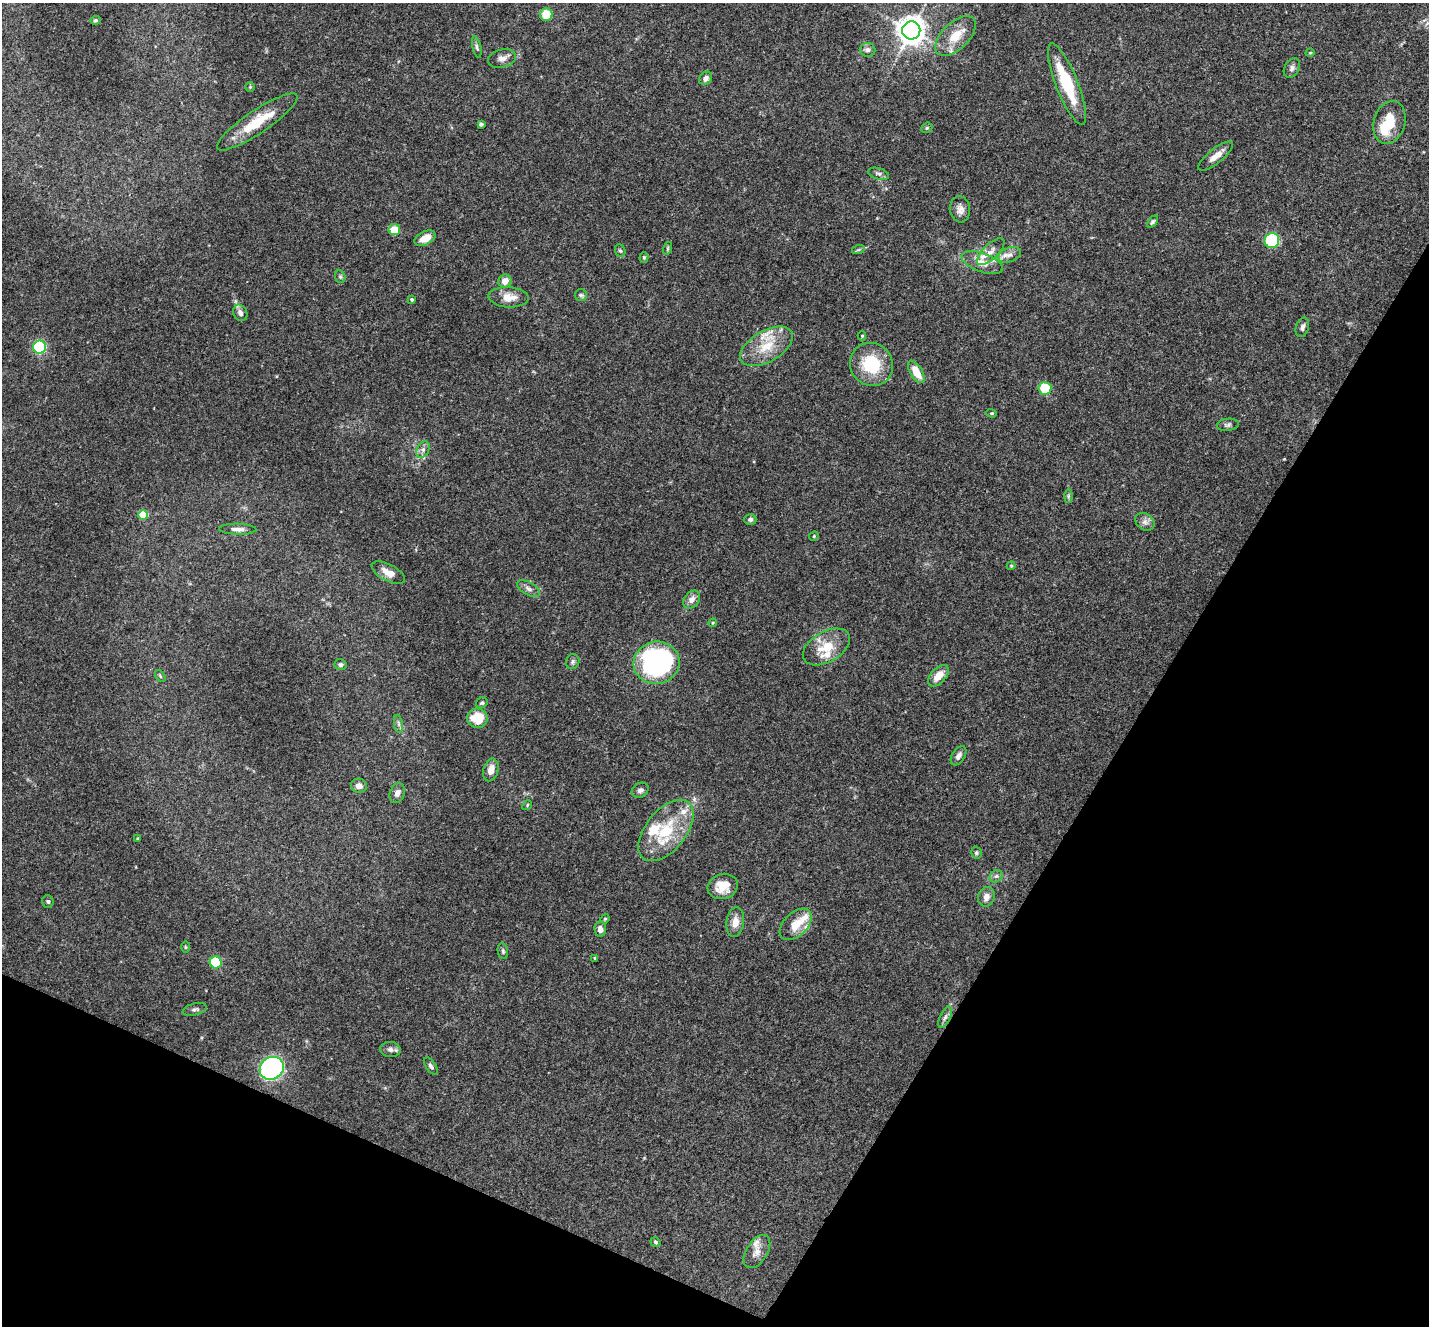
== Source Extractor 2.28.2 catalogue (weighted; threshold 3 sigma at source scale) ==
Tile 15 of 4 x 4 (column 3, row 4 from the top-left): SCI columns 2861-4287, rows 285-1608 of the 5718 x 5728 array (HDU 1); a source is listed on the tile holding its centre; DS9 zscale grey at full resolution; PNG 1431 x 1328 px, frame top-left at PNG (2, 3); each listed source drawn as its Kron ellipse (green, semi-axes under 4 px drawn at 4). Shown black and unused: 26% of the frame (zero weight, under 3 of 4 exposures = <1% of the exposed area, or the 3 px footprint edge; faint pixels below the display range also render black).
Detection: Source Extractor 2.28.2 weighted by HDU 2 'WHT'; one run over the whole footprint, this tile lists its part. Background 0.113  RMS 0.007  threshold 0.0314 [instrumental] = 3 sigma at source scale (4.5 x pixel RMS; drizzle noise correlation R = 1.50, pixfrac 1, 0.05/0.05 arcsec/px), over >= 5 px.
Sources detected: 105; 1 inside a brighter object's white glare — neither listed nor drawn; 10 inside a brighter listed object's ellipse — not listed separately; the other 94 listed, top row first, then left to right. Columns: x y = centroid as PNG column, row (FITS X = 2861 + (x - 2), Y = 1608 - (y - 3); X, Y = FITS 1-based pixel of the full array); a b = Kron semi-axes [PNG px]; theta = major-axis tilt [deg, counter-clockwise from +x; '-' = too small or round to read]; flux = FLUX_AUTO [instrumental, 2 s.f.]
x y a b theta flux
546 15 6 6 - 14
95 20 5 4 - 1
911 30 9 9 - 720
955 36 25 13 44 15
477 47 11 4 -77 1.6
868 50 8 7 - 2.7
1310 53 4 3 - 0.57
502 59 14 9 15 4.1
1292 68 10 7 58 2.5
706 78 7 6 - 2.3
1067 84 43 11 -68 35
250 87 5 4 - 0.79
257 122 48 11 34 25
1389 122 22 15 73 18
481 124 4 3 - 1.3
927 128 6 5 - 0.87
1216 156 21 7 39 6.5
879 174 11 5 -16 2
960 209 13 10 -81 4.3
1153 222 7 4 52 1.3
394 230 6 5 - 11
425 238 11 6 27 8.6
1272 240 7 7 - 35
668 248 6 4 72 1.1
858 250 6 4 18 1.1
620 251 6 5 - 1.1
991 251 17 7 44 4.7
1009 255 12 7 20 3.9
644 257 5 4 - 0.93
982 263 21 9 -20 9.4
340 277 6 5 - 1.1
505 281 7 6 - 5.6
581 295 6 6 - 1.3
509 297 20 10 -4 9
412 299 4 4 - 1.2
240 313 8 6 -65 3.1
1302 327 10 6 71 2.6
862 336 4 4 - 0.75
766 346 29 15 30 20
40 347 6 6 - 59
871 364 22 21 - 31
916 372 12 6 -59 12
1045 388 6 6 - 18
992 413 5 4 - 0.8
1228 425 11 6 6 1.7
423 450 9 6 64 2.4
1068 496 7 4 89 1.1
143 515 5 5 - 31
750 519 6 5 - 1.6
1145 522 10 8 -36 3.2
238 529 19 5 -1 3.8
814 536 5 4 - 0.7
1011 566 4 4 - 0.68
388 573 18 8 -28 6.2
529 589 13 6 -31 2.9
692 600 10 7 52 4.4
713 623 4 4 - 0.72
826 647 26 15 30 17
573 662 7 6 - 1.6
657 663 23 21 13 130
340 665 6 5 - 1.7
160 676 7 3 -54 0.81
938 676 13 7 47 8.3
482 703 6 5 - 1.2
477 718 10 9 - 17
398 724 9 4 -81 1.7
958 756 10 6 57 3.2
491 770 11 7 74 5.9
359 786 8 7 - 3.5
640 790 9 7 32 2
397 793 10 7 70 3.2
527 805 5 4 - 0.82
666 830 36 20 51 33
138 839 3 3 - 1
976 853 6 5 - 1
996 876 7 5 41 1.6
723 886 15 12 15 12
986 897 10 8 72 4.4
48 901 6 5 - 1.4
605 919 5 4 - 0.73
735 922 15 9 83 6.3
796 924 19 11 44 12
600 929 7 6 - 4.2
185 947 6 4 -90 0.89
503 951 8 5 -80 1.4
595 958 3 3 - 1.1
216 962 6 6 - 26
195 1009 12 6 14 2
945 1017 11 5 66 2.3
390 1049 10 7 -8 2.8
431 1066 10 5 -56 1.8
272 1068 12 11 - 170
655 1242 5 4 - 1
757 1251 18 10 58 5.9